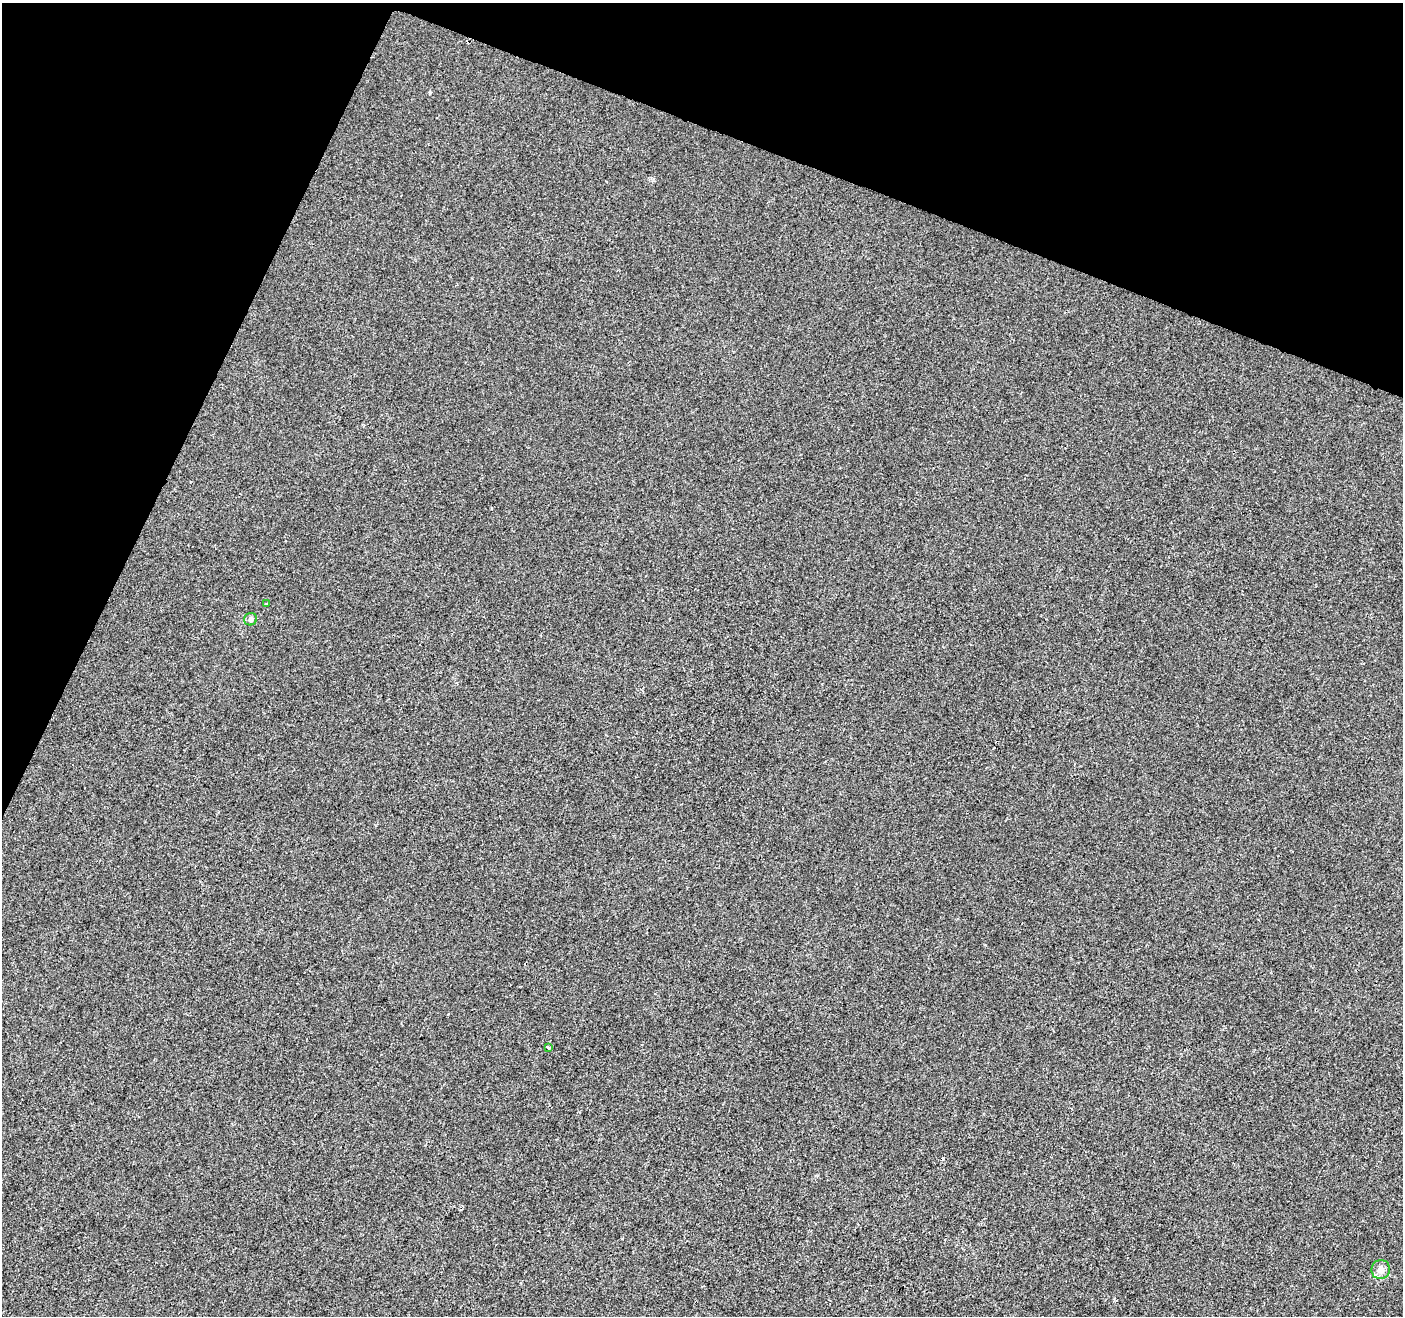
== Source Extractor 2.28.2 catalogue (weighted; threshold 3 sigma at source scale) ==
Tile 2 of 4 x 4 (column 2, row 1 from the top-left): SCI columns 1402-2802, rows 4150-5463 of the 5616 x 5741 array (HDU 1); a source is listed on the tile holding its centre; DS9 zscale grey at full resolution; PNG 1405 x 1318 px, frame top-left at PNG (2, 3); each listed source drawn as its Kron ellipse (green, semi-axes under 4 px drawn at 4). Shown black and unused: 20% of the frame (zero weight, under 2 of 3 exposures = <1% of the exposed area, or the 3 px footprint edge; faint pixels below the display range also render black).
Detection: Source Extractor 2.28.2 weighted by HDU 2 'WHT'; one run over the whole footprint, this tile lists its part. Background 0.00143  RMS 0.0049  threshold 0.0218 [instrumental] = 3 sigma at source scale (4.5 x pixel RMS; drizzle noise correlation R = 1.50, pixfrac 1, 0.0396/0.0396 arcsec/px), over >= 5 px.
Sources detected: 5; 1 cosmic-ray / hot-pixel residue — neither listed nor drawn; the other 4 listed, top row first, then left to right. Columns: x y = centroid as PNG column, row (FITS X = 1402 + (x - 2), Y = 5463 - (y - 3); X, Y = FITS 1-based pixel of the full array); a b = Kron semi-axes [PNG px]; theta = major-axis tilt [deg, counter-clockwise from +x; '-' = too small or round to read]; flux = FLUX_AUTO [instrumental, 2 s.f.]
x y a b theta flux
267 603 3 3 - 1.1
251 619 6 6 - 1.8
549 1047 3 3 - 7.7
1381 1270 9 9 - 3.3